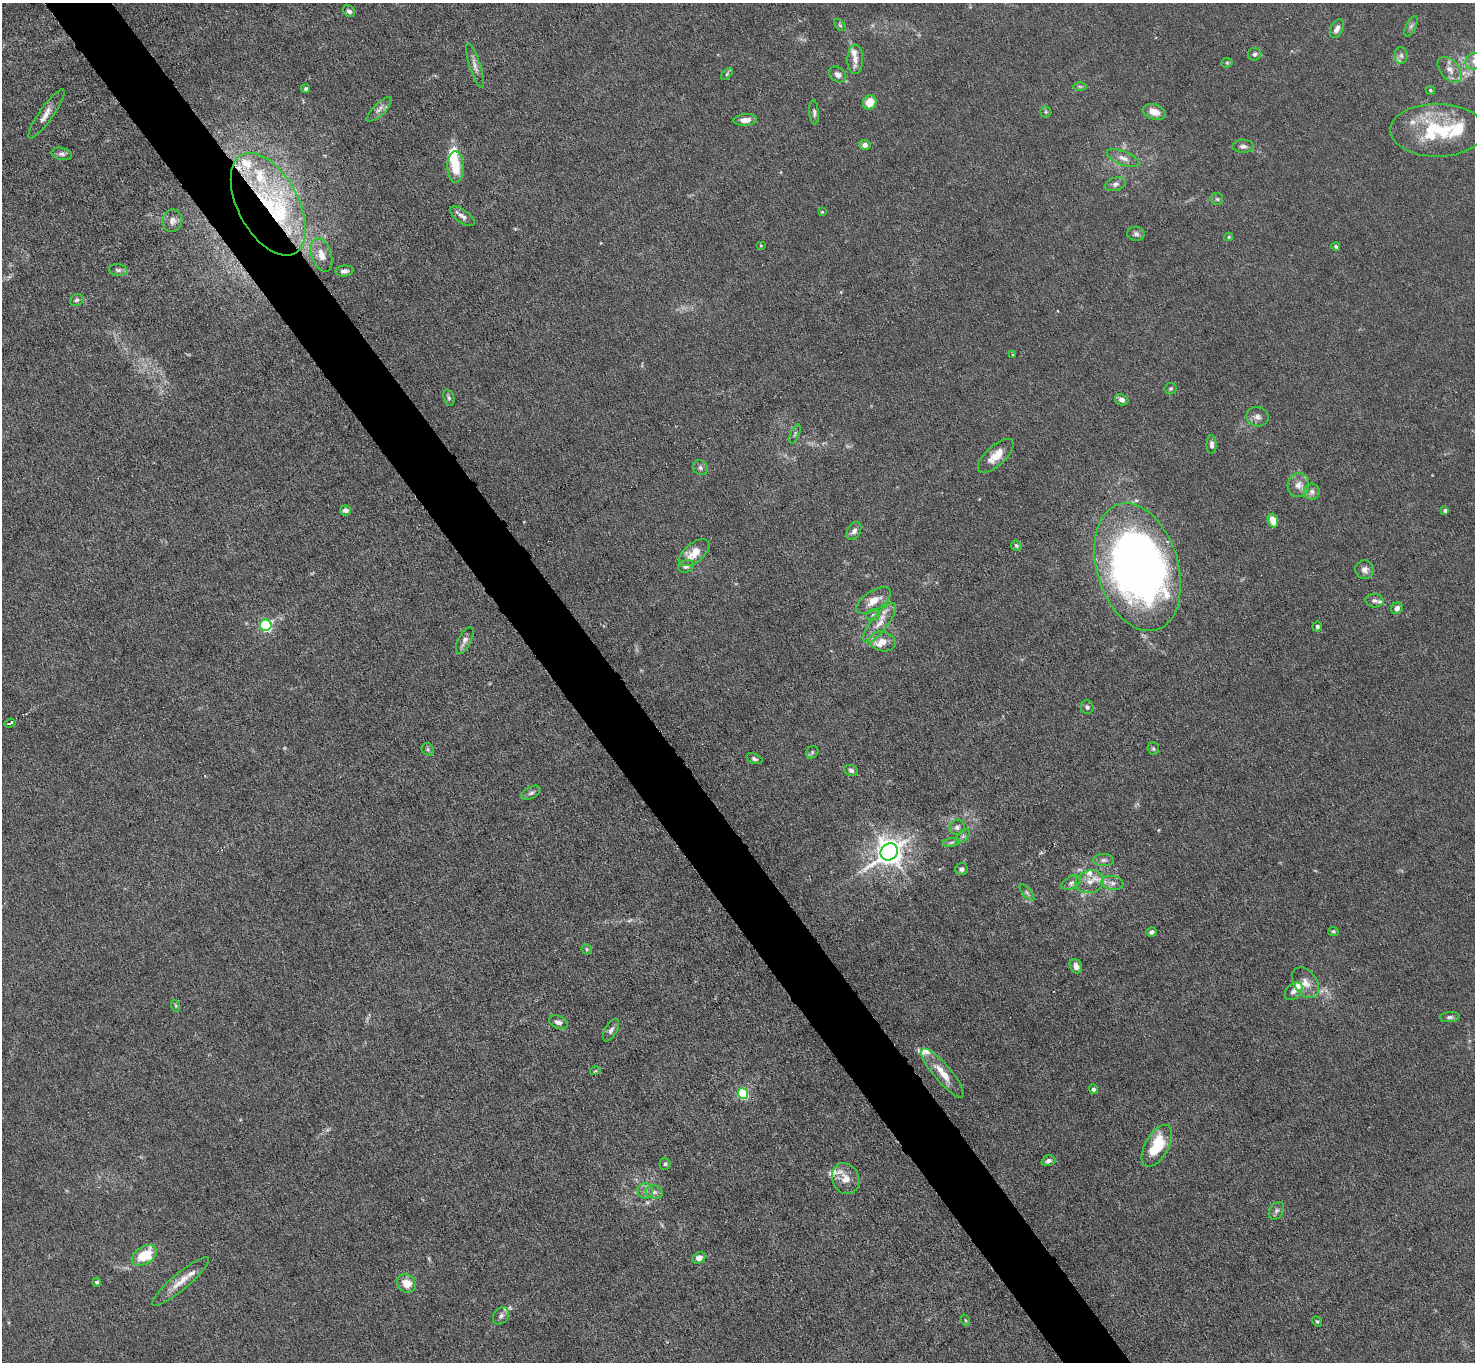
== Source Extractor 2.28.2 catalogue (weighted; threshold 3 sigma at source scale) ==
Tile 11 of 4 x 4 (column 3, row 3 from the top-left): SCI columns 2948-4420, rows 1515-2874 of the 5894 x 5888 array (HDU 1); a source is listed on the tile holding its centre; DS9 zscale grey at full resolution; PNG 1477 x 1364 px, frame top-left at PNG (2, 3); each listed source drawn as its Kron ellipse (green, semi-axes under 4 px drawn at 4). Shown black and unused: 5% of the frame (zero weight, under 4 of 8 exposures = <1% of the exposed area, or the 3 px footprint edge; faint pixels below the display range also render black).
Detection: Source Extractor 2.28.2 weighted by HDU 2 'WHT'; one run over the whole footprint, this tile lists its part. Background 0.0261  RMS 0.0022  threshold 0.00888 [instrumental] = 3 sigma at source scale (4.09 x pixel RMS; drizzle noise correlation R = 1.36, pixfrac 0.8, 0.05/0.05 arcsec/px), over >= 5 px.
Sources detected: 142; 5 too faint to see at this stretch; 1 inside a brighter object's white glare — neither listed nor drawn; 17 inside a brighter listed object's ellipse — not listed separately; the other 119 listed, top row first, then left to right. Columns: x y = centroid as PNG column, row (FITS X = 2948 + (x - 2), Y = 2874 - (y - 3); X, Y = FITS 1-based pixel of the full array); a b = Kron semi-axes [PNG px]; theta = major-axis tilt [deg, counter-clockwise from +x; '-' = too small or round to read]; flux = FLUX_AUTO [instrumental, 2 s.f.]
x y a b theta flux
349 11 7 5 -37 0.64
840 25 7 4 -45 0.33
1411 26 11 5 64 0.59
1337 28 10 6 62 1.1
1255 54 7 6 - 0.56
1401 55 8 6 -89 0.67
855 59 15 8 89 1.6
1474 61 9 8 - 0.96
1227 63 5 5 - 0.26
475 65 23 5 -73 1.2
1450 70 15 9 -49 1.8
727 74 7 4 46 0.31
838 75 9 7 -34 0.94
1080 86 7 4 0 0.37
305 89 4 4 - 0.36
1430 90 4 4 - 0.31
870 102 7 6 - 3.4
379 109 17 6 44 1.1
814 112 12 4 -86 0.57
1046 112 5 5 - 0.32
1154 112 12 7 -16 2.1
46 114 29 7 55 1.9
745 120 12 6 4 1.5
1437 130 47 26 0 16
865 145 5 5 - 0.86
1243 146 11 6 0 0.79
61 154 10 6 -11 0.71
1123 158 17 7 -21 1.5
455 167 16 8 -88 5.2
1115 184 11 6 18 0.76
1217 199 6 6 - 0.39
268 204 56 30 -62 27
822 212 4 3 - 0.18
462 216 14 6 -35 0.99
172 221 11 10 - 1.1
1136 234 9 7 -5 0.6
1229 237 4 4 - 0.23
761 245 5 3 - 0.17
1336 247 4 3 - 0.29
321 255 17 10 -72 2.3
118 270 9 5 -6 0.57
344 271 9 5 6 0.72
77 300 7 5 31 0.44
1013 355 4 3 - 0.18
1171 389 6 6 - 0.35
449 397 8 5 -73 0.46
1122 400 7 5 -23 0.86
1257 417 11 9 -10 1.1
795 434 10 3 67 0.32
1212 445 9 5 -89 0.67
996 456 22 10 43 3
700 468 8 7 - 0.6
1298 485 12 11 - 1.7
1312 492 8 8 - 0.84
345 510 5 5 - 0.81
1445 511 4 4 - 0.65
1273 520 7 5 -70 2.7
854 531 10 6 61 0.98
1016 546 5 5 - 0.33
694 553 18 9 39 3.5
686 566 8 6 17 0.61
1138 567 66 40 -73 150
1365 570 9 9 - 1.1
874 601 19 9 33 2.6
1374 601 9 6 -4 0.61
1397 608 6 5 - 1.1
873 615 7 5 28 0.48
880 623 24 8 52 2.7
266 625 6 5 - 24
1317 627 5 5 - 0.36
465 640 14 6 62 1
882 641 13 9 -16 1.9
1087 707 7 6 - 0.52
10 723 6 2 20 0.45
428 749 7 5 -46 0.42
1153 749 6 5 - 0.34
812 752 7 5 48 0.4
754 759 8 5 -22 0.47
851 771 7 5 -23 0.5
531 793 10 6 28 0.57
957 827 8 7 - 0.73
963 836 8 5 45 0.57
951 842 8 4 9 0.45
889 852 9 8 - 250
1103 860 10 6 0 0.66
961 869 6 6 - 0.61
1090 882 14 11 17 2.3
1071 883 10 6 28 0.77
1112 883 11 6 -8 1.1
1027 892 10 3 -50 0.41
1333 931 5 4 - 0.33
1151 932 5 4 - 0.56
587 949 5 4 - 0.29
1076 966 7 6 - 1.1
1306 983 17 11 -55 2.2
1294 991 10 7 46 0.85
176 1006 6 4 -72 0.27
1450 1017 10 5 4 0.54
558 1022 9 6 -25 0.86
611 1030 12 6 60 0.73
595 1071 5 3 - 0.2
942 1073 31 8 -50 3.6
1093 1089 5 4 - 0.45
743 1094 5 5 - 19
1157 1146 23 11 61 8.2
1048 1161 7 5 17 0.7
665 1164 6 5 - 0.36
846 1179 16 13 -68 2.4
645 1191 8 7 - 0.83
654 1192 9 6 -12 0.71
1276 1211 9 7 57 0.71
144 1255 14 8 31 6.6
699 1258 7 5 23 1.1
181 1281 36 8 40 3
97 1282 4 4 - 0.41
407 1284 10 8 -43 2.8
501 1316 9 7 54 0.74
965 1320 6 3 -71 0.22
1317 1322 6 4 -61 0.29
Overlapping masked pixels (flux is a lower limit): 1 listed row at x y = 268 204
Isophote crosses this tile's border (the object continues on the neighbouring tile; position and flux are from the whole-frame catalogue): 1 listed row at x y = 1474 61